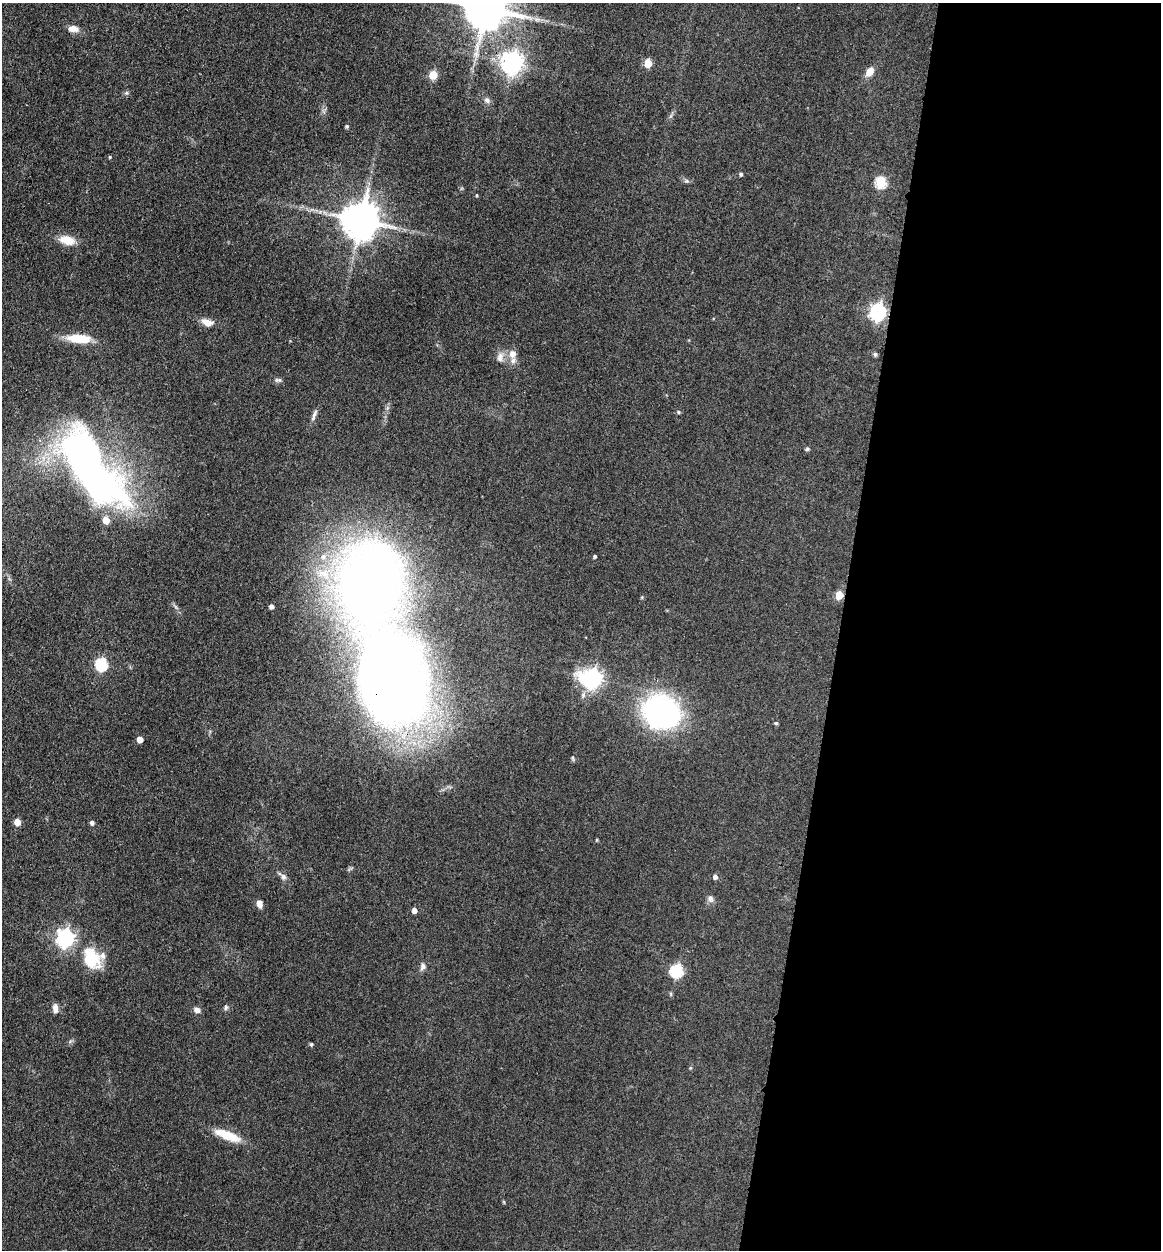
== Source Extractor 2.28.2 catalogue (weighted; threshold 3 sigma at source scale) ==
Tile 12 of 4 x 4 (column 4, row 3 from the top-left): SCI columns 3736-4894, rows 1268-2515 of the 5198 x 5223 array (HDU 1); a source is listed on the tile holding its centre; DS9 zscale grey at full resolution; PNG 1163 x 1252 px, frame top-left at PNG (2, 3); no overlay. Shown black and unused: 28% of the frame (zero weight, under 3 of 4 exposures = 3% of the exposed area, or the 3 px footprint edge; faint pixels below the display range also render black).
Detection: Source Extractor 2.28.2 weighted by HDU 2 'WHT'; one run over the whole footprint, this tile lists its part. Background 0.0721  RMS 0.0069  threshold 0.0309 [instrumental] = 3 sigma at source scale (4.5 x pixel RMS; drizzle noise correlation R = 1.50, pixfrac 1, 0.05/0.05 arcsec/px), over >= 5 px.
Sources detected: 63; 1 inside a brighter object's white glare — not listed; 3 inside a brighter listed object's ellipse — not listed separately; the other 59 listed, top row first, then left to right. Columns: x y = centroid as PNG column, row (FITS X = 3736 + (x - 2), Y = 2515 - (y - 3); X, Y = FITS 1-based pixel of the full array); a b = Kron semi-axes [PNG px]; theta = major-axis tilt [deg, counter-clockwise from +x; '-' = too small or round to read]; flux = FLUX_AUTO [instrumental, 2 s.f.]
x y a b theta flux
486 8 13 12 - 2800
537 19 7 4 0 1.9
73 29 13 8 -4 4.7
512 63 8 7 - 440
648 63 5 5 - 18
870 71 12 8 52 5.6
433 75 5 5 - 23
126 93 6 4 44 1.1
487 100 8 7 - 2.4
347 126 4 4 - 1.2
110 157 4 4 - 0.7
741 174 4 4 - 1.3
686 181 6 4 17 1.1
881 182 6 5 - 52
476 195 4 3 - 0.66
361 220 10 10 - 2000
67 240 15 9 -14 13
878 312 7 6 - 200
207 322 14 8 -15 6.3
79 338 30 10 -3 17
512 354 8 7 - 5
875 354 6 5 - 1.2
500 357 13 8 81 4
278 380 10 5 1 1.7
678 412 5 4 - 0.99
314 415 17 5 69 2.7
807 449 5 4 - 1.2
85 456 110 35 -46 280
106 520 5 5 - 10
595 556 4 3 - 1.2
324 573 22 17 -10 21
370 582 53 43 86 790
839 595 5 5 - 17
271 606 4 4 - 2.3
102 664 6 6 - 71
592 678 8 7 - 320
392 680 108 63 -80 750
661 712 32 28 -27 160
776 723 5 4 - 0.86
140 739 5 4 - 6.7
573 758 6 4 -71 0.86
17 822 5 5 - 8.6
92 823 5 4 - 2
597 840 5 3 - 0.62
283 877 8 7 - 2.4
715 877 5 5 - 2.3
710 899 10 8 -75 2.5
259 904 8 7 - 3.4
414 910 4 4 - 4
65 938 7 7 - 250
90 958 26 18 -65 29
423 967 10 6 73 2.4
676 971 6 6 - 74
671 994 6 4 -72 0.82
226 1007 7 5 76 1.4
55 1008 11 6 -84 3.7
197 1010 8 7 - 2.8
311 1044 5 4 - 0.85
227 1135 33 10 -21 17
Overlapping masked pixels (flux is a lower limit): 3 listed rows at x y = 486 8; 839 595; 392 680
Isophote crosses this tile's border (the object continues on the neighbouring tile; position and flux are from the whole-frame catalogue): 1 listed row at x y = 486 8